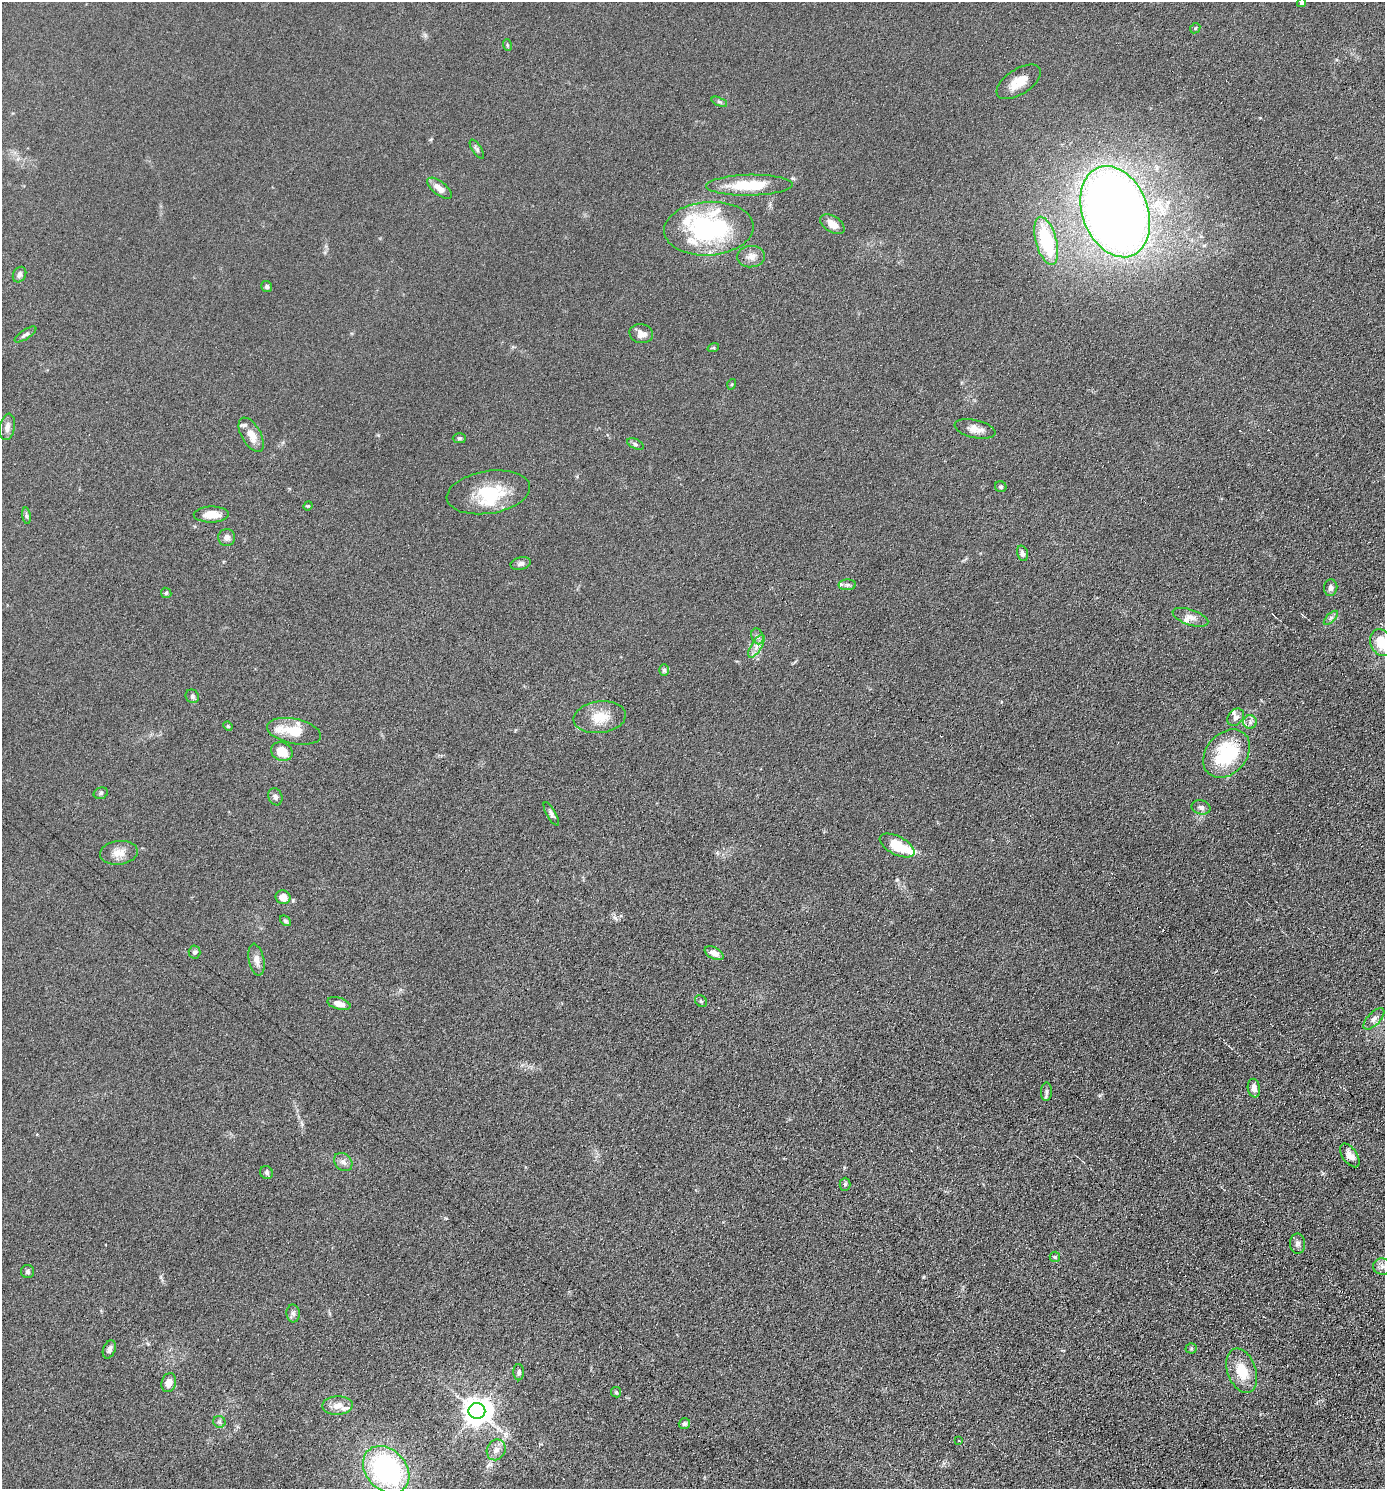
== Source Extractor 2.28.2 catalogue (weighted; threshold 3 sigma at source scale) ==
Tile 6 of 4 x 4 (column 2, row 2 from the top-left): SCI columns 1532-2914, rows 2983-4469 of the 5970 x 5964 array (HDU 1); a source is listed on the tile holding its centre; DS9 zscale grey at full resolution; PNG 1387 x 1491 px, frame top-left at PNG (2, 2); each listed source drawn as its Kron ellipse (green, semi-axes under 4 px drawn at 4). Shown black and unused: <1% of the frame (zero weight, under 4 of 8 exposures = <1% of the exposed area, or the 3 px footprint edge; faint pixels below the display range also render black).
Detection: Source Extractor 2.28.2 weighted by HDU 2 'WHT'; one run over the whole footprint, this tile lists its part. Background 0.0901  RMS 0.0078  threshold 0.032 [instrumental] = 3 sigma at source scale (4.09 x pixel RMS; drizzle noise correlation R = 1.36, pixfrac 0.8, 0.05/0.05 arcsec/px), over >= 5 px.
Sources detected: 97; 1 inside a brighter object's white glare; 1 cosmic-ray / hot-pixel residue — neither listed nor drawn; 8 inside a brighter listed object's ellipse — not listed separately; the other 87 listed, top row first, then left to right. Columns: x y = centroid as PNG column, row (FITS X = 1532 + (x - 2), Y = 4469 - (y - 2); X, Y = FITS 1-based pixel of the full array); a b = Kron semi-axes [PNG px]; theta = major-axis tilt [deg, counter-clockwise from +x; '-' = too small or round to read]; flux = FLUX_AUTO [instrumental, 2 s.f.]
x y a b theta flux
1302 3 5 4 - 1.5
1195 28 5 4 - 0.81
507 45 6 3 -71 0.75
1019 82 25 12 33 12
719 102 8 4 -23 1.3
477 149 11 4 -56 1.5
750 185 43 10 1 29
439 188 15 6 -39 5.7
1115 212 47 33 -69 970
832 224 13 8 -33 6.5
709 229 45 27 4 99
1046 241 25 10 -74 45
751 257 14 10 4 5
20 275 8 6 62 2.8
267 287 5 5 - 1.6
26 334 12 4 33 2.1
641 334 12 9 -13 5.5
713 348 6 3 18 0.69
732 384 5 3 - 0.68
7 427 13 7 79 3.7
975 429 21 9 -13 6.1
251 435 19 9 -60 9.2
459 438 7 5 1 1.1
635 444 9 4 -26 1.5
1001 487 6 5 - 1.3
488 492 42 21 9 32
308 506 5 4 - 0.68
211 515 17 8 1 9.1
26 516 8 4 -82 1.3
227 537 8 8 - 3.2
1022 553 8 5 -75 2.4
521 563 10 6 14 2.5
847 585 9 5 2 1.7
1331 588 8 6 85 2.4
166 593 5 5 - 0.89
1190 617 18 7 -18 4.7
1331 618 9 3 45 1.5
757 636 8 5 -72 2
1381 643 14 10 -68 17
756 646 13 5 58 3.9
664 670 6 5 - 1.3
192 696 7 6 - 1.6
600 717 26 15 7 14
1236 717 9 7 49 2.9
1250 722 7 6 - 2.4
228 726 5 4 - 0.74
294 731 27 12 -11 16
282 752 11 9 -24 12
1227 754 27 20 48 46
101 793 7 5 17 1.4
275 797 9 7 -69 2.3
1201 807 9 7 -13 2.6
551 814 13 4 -60 2.1
897 846 19 9 -27 21
119 853 19 11 7 7.4
283 897 7 6 - 7.4
285 921 6 4 -40 1.1
195 952 6 6 - 1.6
714 953 10 5 -28 4.5
256 960 16 7 -78 4.9
701 1001 6 5 - 1.1
339 1004 12 5 -16 5.4
1374 1019 13 6 46 3.6
1254 1088 9 6 -80 3.4
1046 1092 9 5 88 2
1350 1155 13 7 -56 5.1
343 1162 10 8 -45 3.5
267 1173 7 6 - 1.6
845 1184 6 5 - 1.2
1297 1244 10 7 -87 2.4
1055 1257 5 5 - 1.1
1382 1266 9 8 - 3
28 1271 6 6 - 1.6
293 1313 9 6 -89 2.2
1191 1348 5 5 - 1
109 1349 9 6 69 2.9
1242 1371 23 14 -70 17
519 1372 8 5 -89 1.9
169 1383 10 7 73 5.5
616 1392 5 5 - 1
337 1406 15 9 3 6.4
477 1411 8 8 - 880
219 1422 6 5 - 1.4
684 1424 6 5 - 1.9
959 1441 3 2 - 0.41
496 1450 11 9 60 4.2
386 1470 26 20 -47 120
Isophote crosses this tile's border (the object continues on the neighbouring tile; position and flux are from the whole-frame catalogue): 2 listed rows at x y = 1302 3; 1381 643